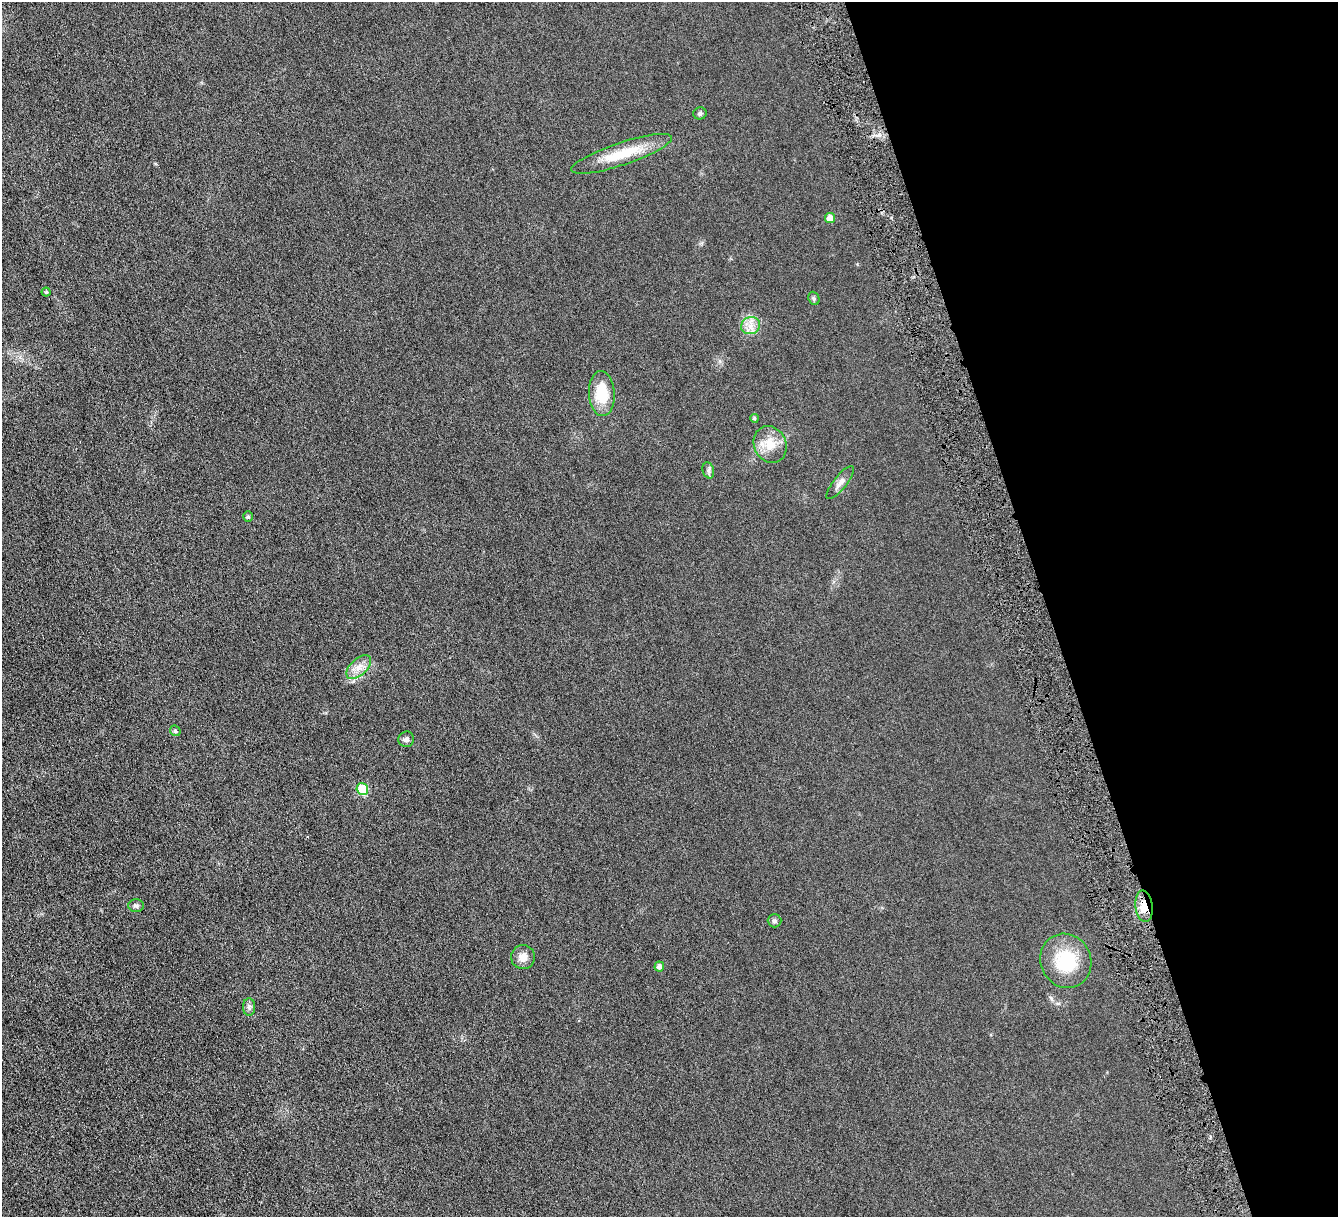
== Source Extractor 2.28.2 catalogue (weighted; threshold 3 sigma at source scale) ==
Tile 12 of 4 x 4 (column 4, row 3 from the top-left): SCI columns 4014-5349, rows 1498-2712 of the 5353 x 5300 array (HDU 1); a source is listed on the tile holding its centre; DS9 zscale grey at full resolution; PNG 1340 x 1219 px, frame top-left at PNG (2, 2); each listed source drawn as its Kron ellipse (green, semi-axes under 4 px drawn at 4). Shown black and unused: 22% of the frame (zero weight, under 4 of 8 exposures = <1% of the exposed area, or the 3 px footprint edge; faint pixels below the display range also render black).
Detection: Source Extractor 2.28.2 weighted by HDU 2 'WHT'; one run over the whole footprint, this tile lists its part. Background 0.0252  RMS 0.0048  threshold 0.0198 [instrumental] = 3 sigma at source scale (4.09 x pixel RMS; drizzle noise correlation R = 1.36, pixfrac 0.8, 0.05/0.05 arcsec/px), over >= 5 px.
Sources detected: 23; all 23 listed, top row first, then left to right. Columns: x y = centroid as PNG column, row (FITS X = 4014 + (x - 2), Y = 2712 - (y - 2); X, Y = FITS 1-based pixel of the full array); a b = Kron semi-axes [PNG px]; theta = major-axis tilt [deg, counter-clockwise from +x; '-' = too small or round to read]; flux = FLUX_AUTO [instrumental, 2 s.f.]
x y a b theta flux
700 113 6 6 - 0.91
622 154 53 11 18 14
830 218 5 5 - 3.7
46 292 4 4 - 0.47
814 298 7 5 -69 0.71
751 326 9 8 - 2.9
602 394 22 13 -87 12
754 418 4 4 - 0.63
770 445 19 16 -65 7.2
708 470 8 5 -74 1
840 483 20 6 52 2.4
248 517 5 4 - 0.68
359 667 15 8 43 3.5
175 731 6 5 - 0.64
406 739 8 7 - 1.3
362 789 6 5 - 12
136 906 8 6 -2 1.1
1144 906 16 8 -82 5
774 921 7 6 - 0.97
523 957 12 12 - 3.3
1066 961 27 25 -65 18
659 967 5 4 - 1.4
249 1007 9 6 90 1.2
Overlapping masked pixels (flux is a lower limit): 1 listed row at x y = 1144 906